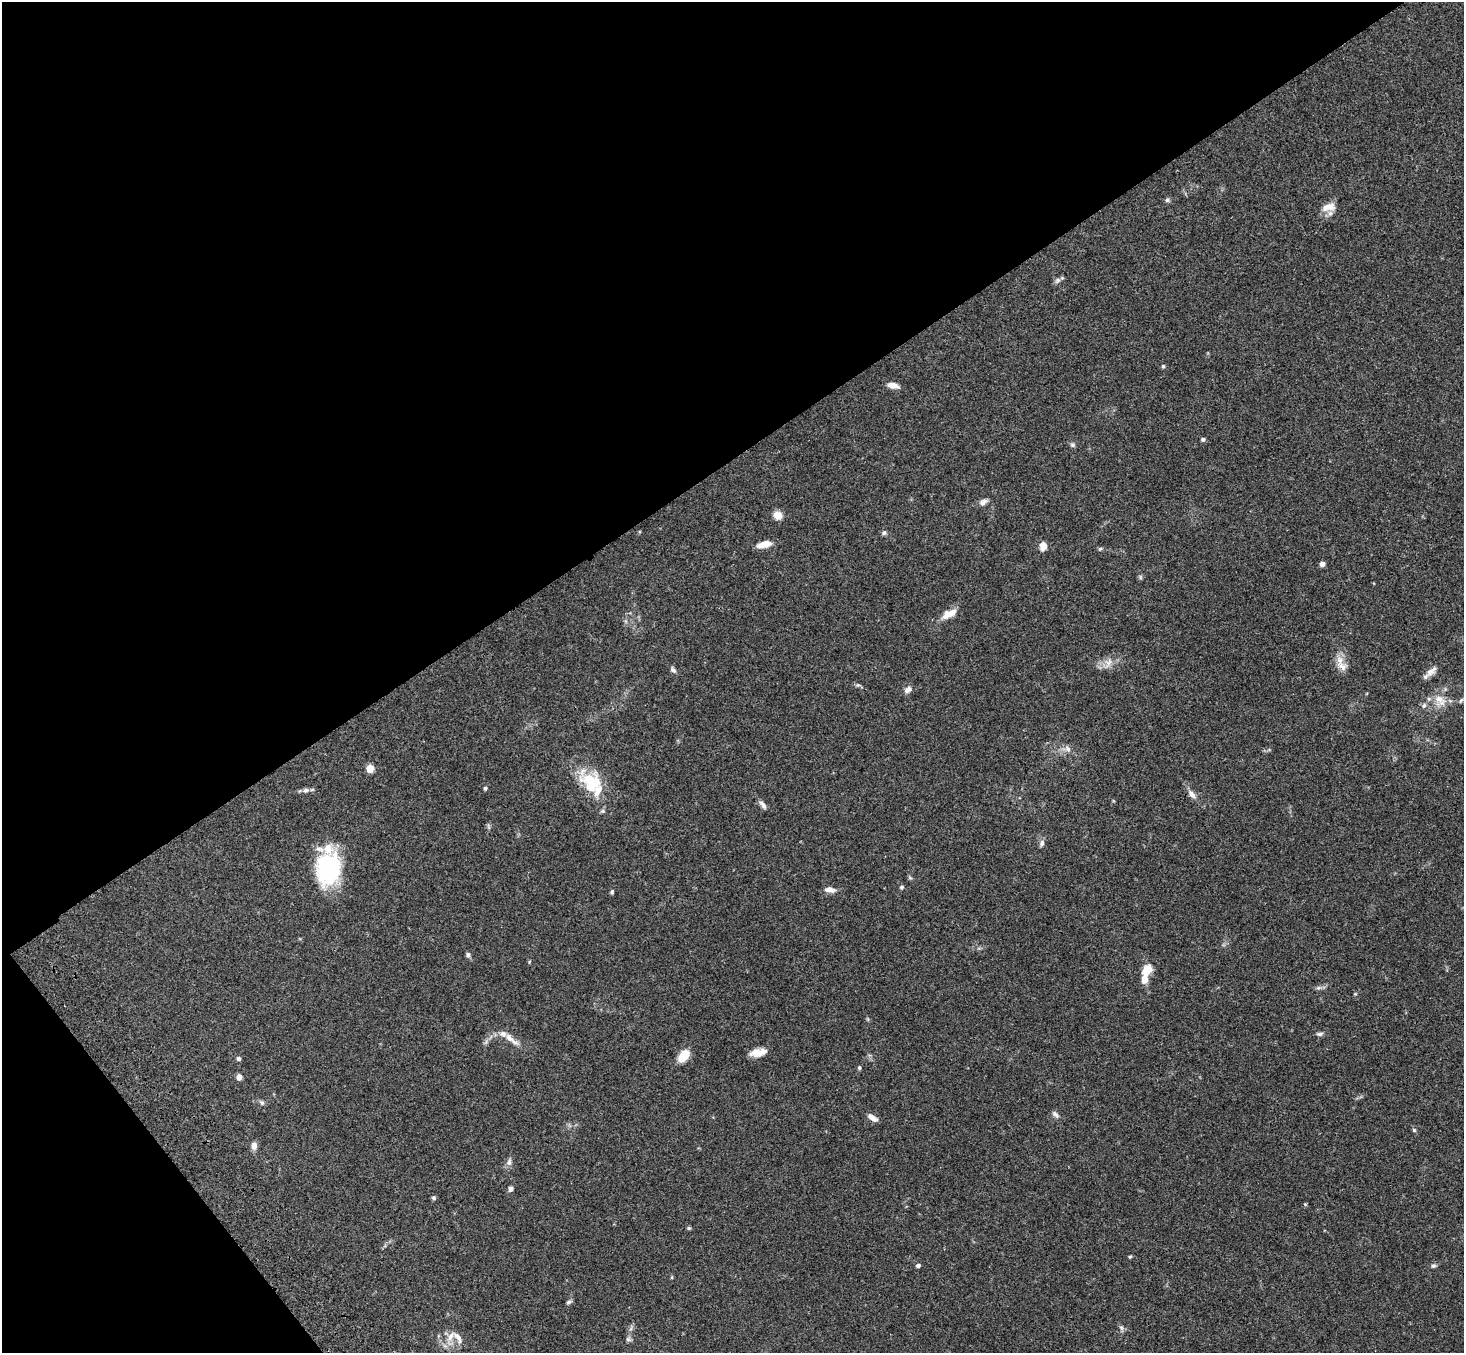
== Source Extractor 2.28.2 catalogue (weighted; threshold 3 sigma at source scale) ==
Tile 5 of 4 x 4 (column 1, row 2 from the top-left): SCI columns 107-1568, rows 3078-4428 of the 6059 x 6016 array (HDU 1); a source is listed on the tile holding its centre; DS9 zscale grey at full resolution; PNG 1466 x 1355 px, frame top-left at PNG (2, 2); no overlay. Shown black and unused: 37% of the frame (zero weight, under 3 of 4 exposures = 6% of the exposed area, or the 3 px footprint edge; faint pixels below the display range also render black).
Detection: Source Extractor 2.28.2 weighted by HDU 2 'WHT'; one run over the whole footprint, this tile lists its part. Background 0.0606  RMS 0.0057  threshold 0.0254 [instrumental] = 3 sigma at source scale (4.5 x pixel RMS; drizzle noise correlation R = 1.50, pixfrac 1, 0.05/0.05 arcsec/px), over >= 5 px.
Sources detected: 73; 7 inside a brighter listed object's ellipse — not listed separately; the other 66 listed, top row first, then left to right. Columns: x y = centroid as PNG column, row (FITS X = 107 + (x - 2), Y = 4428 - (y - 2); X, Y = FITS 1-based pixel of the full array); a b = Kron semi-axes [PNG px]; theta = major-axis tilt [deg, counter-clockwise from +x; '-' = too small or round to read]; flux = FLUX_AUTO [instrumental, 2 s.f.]
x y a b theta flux
1167 200 7 5 88 1.1
1328 207 19 9 12 5.8
1057 280 9 6 55 1.6
1163 366 5 4 - 0.75
893 385 13 6 -13 4
1203 439 5 5 - 1.1
1073 445 7 6 - 1.2
983 502 11 7 33 2.4
778 515 11 10 - 4.3
884 533 7 5 2 1.2
764 544 16 7 14 5.9
1043 546 9 7 87 4.4
1100 549 6 5 - 0.74
1322 564 5 5 - 2.3
1140 577 6 4 -72 0.78
951 613 18 10 17 5
1108 663 15 9 64 4.5
1342 666 17 10 -31 4.7
673 670 10 5 -46 1.5
1431 671 17 8 41 3.7
858 685 6 5 - 0.93
908 689 10 7 42 2.5
1440 700 20 12 -49 7.1
1461 700 8 4 54 0.94
1424 705 7 6 - 1.4
1068 749 10 7 -57 2.5
370 768 5 5 - 9.7
590 781 35 25 -27 22
485 788 4 4 - 0.89
306 790 9 6 19 1.7
1192 794 15 7 -51 3.1
763 805 14 5 -52 2.2
603 811 6 5 - 0.92
488 827 9 3 -69 0.73
1042 843 9 6 70 1.8
328 868 36 27 89 50
910 878 6 4 -19 0.73
902 887 5 4 - 0.87
830 890 13 6 -6 3.6
612 892 6 5 - 0.84
468 955 6 5 - 1.3
1147 969 14 10 59 7.9
1318 988 7 4 18 1.1
1320 1034 9 5 6 1.4
509 1038 15 9 -38 5
757 1053 16 10 7 5.9
684 1056 13 8 51 11
238 1059 6 5 - 1.1
859 1068 6 4 79 0.86
239 1077 5 5 - 3.2
262 1103 8 6 -50 1.2
1055 1114 11 6 -45 1.8
872 1118 12 6 -35 3.4
1414 1130 5 5 - 0.83
254 1146 9 6 90 3.1
509 1162 11 7 72 2.1
511 1189 6 6 - 1.6
434 1198 6 5 - 0.97
689 1228 5 5 - 0.63
1130 1257 5 4 - 0.65
918 1266 5 4 - 1.2
1433 1266 8 5 27 1.1
569 1302 8 4 36 1.1
1121 1328 7 5 -58 1.2
451 1336 18 8 59 4.7
628 1339 8 6 -14 1.2